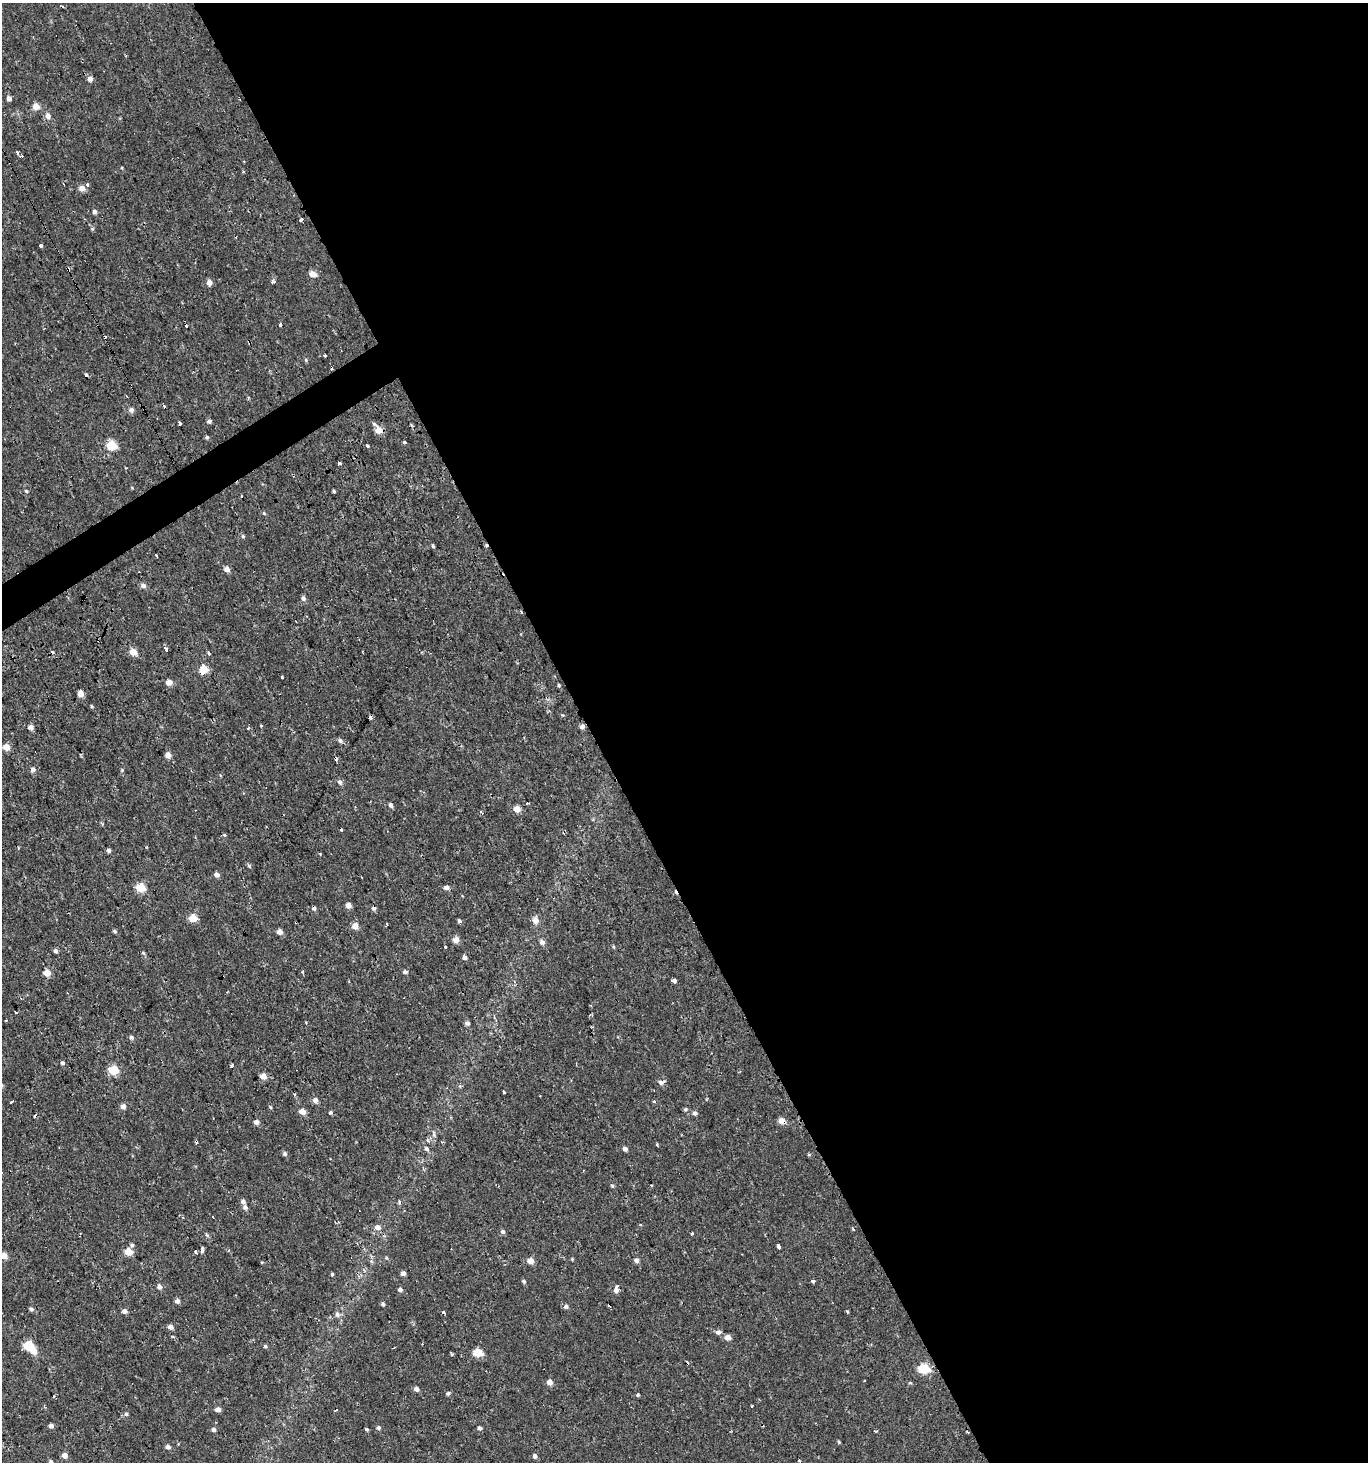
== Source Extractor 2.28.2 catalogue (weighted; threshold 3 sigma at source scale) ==
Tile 8 of 4 x 4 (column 4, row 2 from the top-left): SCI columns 4212-5577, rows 2980-4439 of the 5776 x 5899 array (HDU 1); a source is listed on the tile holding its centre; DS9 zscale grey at full resolution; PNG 1370 x 1464 px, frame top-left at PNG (2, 3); no overlay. Shown black and unused: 58% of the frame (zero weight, under 2 of 3 exposures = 3% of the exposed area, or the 3 px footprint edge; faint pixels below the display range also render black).
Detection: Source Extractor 2.28.2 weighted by HDU 2 'WHT'; one run over the whole footprint, this tile lists its part. Background 6.84e-04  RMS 0.0024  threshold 0.011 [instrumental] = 3 sigma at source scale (4.5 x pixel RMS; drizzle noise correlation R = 1.50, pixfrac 1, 0.0396/0.0396 arcsec/px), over >= 5 px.
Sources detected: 207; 24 cosmic-ray / hot-pixel residue — not listed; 1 inside a brighter listed object's ellipse — not listed separately; the other 182 listed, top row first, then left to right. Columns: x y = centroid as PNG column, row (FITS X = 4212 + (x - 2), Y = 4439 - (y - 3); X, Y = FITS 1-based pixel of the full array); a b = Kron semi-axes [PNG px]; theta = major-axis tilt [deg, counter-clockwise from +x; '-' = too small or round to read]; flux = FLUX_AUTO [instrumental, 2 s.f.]
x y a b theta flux
62 6 6 2 -27 0.28
90 79 6 5 - 1.1
9 98 5 4 - 0.95
36 106 5 5 - 2.9
48 116 6 6 - 1.2
17 153 3 3 - 1.1
87 184 3 3 - 1.3
82 188 6 5 - 1.6
94 212 6 5 - 0.58
301 219 4 3 - 3.5
41 245 4 3 - 1.4
68 269 4 3 - 1.4
313 274 6 5 - 2.8
273 281 4 3 - 0.91
209 282 5 5 - 1.7
280 325 3 3 - 6.3
325 355 3 3 - 1.2
306 360 5 4 - 0.32
86 375 4 3 - 0.5
131 410 6 6 - 0.85
209 421 5 4 - 0.58
180 424 4 3 - 4.7
378 430 7 5 -57 3.9
207 437 5 4 - 0.37
405 442 4 3 - 0.41
111 445 6 5 - 11
367 445 4 3 - 0.77
339 464 4 3 - 1.5
126 468 3 3 - 0.27
26 491 4 4 - 0.29
334 491 4 3 - 0.28
241 496 3 2 - 0.31
264 513 5 4 - 0.31
243 536 6 5 - 0.35
433 546 5 4 - 0.29
486 546 3 3 - 0.92
156 555 3 3 - 1.8
227 569 6 5 - 1.3
143 586 6 6 - 0.9
303 598 6 5 - 0.7
166 650 4 3 - 4.7
133 652 5 5 - 3.6
209 654 4 3 - 0.73
204 669 5 5 - 7
282 677 3 3 - 0.82
169 682 6 5 - 1.9
558 685 5 3 - 0.31
81 694 5 4 - 2.3
92 706 5 4 - 0.27
370 717 3 3 - 1.1
261 725 3 3 - 1.1
582 726 5 5 - 1
31 727 5 4 - 1.3
248 728 3 3 - 0.65
340 741 6 5 - 0.61
6 747 5 5 - 3.1
168 755 5 5 - 1.8
33 770 5 5 - 0.95
122 770 5 4 - 0.25
340 782 6 6 - 0.81
391 805 6 4 -58 0.72
517 809 5 5 - 2.7
481 812 4 3 - 0.49
342 829 3 3 - 2.2
109 850 5 4 - 0.58
320 854 3 3 - 0.35
249 866 5 5 - 0.37
217 875 6 5 - 0.89
446 887 6 5 - 1
141 888 5 5 - 8.1
348 905 5 4 - 1.7
193 918 5 5 - 5.7
459 920 5 4 - 0.45
535 920 8 6 -71 1.7
387 924 3 2 - 0.49
355 926 5 5 - 2.4
115 931 6 4 -51 0.4
280 932 4 4 - 1.8
456 940 5 5 - 2.2
542 942 6 6 - 0.84
445 947 3 3 - 0.46
614 947 5 3 - 0.26
56 951 5 4 - 0.54
143 953 5 4 - 0.34
465 957 6 5 - 0.68
302 972 4 3 - 0.22
405 972 6 5 - 0.55
47 973 5 4 - 3.6
674 980 4 3 - 5.7
16 1012 3 3 - 1.1
6 1021 3 2 - 0.2
467 1023 5 5 - 0.77
131 1037 5 5 - 0.57
63 1063 5 4 - 0.45
232 1066 3 3 - 1.3
114 1070 6 5 - 11
263 1076 5 5 - 2.4
661 1082 8 6 10 0.86
504 1092 3 3 - 1.3
295 1094 3 3 - 0.39
315 1100 5 5 - 1.1
654 1101 3 3 - 0.79
12 1102 4 3 - 0.81
123 1106 5 5 - 1.4
270 1107 5 4 - 0.28
685 1109 5 5 - 0.41
302 1111 5 4 - 2.7
330 1113 5 4 - 0.44
695 1113 5 5 - 0.77
782 1121 5 4 - 3
256 1122 5 5 - 1.2
428 1140 4 4 - 0.78
657 1145 3 3 - 0.51
426 1149 6 5 - 0.51
625 1149 5 4 - 0.85
285 1154 5 5 - 0.52
809 1155 5 3 - 0.24
651 1185 3 2 - 0.25
612 1186 5 4 - 0.32
243 1202 6 5 - 0.79
399 1202 5 4 - 0.55
245 1207 6 6 - 0.67
378 1227 7 6 - 1.3
853 1230 3 3 - 0.49
503 1232 6 5 - 0.54
693 1234 3 3 - 0.74
207 1235 5 5 - 0.36
132 1245 5 5 - 0.44
778 1246 4 3 - 4.8
202 1251 4 3 - 0.96
128 1252 5 5 - 5.1
196 1252 3 3 - 2.6
4 1256 6 5 - 2.4
386 1258 5 3 - 0.24
572 1259 4 4 - 0.24
636 1260 5 5 - 0.87
530 1261 5 5 - 2.3
403 1273 4 4 - 1.1
332 1274 5 4 - 0.27
524 1281 4 4 - 0.45
813 1281 3 3 - 2.4
159 1287 6 6 - 0.93
400 1290 5 5 - 0.74
616 1290 6 5 - 1
177 1301 5 5 - 1
383 1304 5 4 - 0.51
608 1305 3 3 - 2.7
566 1306 5 5 - 0.68
31 1309 6 5 - 0.49
124 1311 5 5 - 1.1
848 1312 4 3 - 0.29
337 1314 7 6 - 0.84
170 1327 5 4 - 1.3
718 1332 5 5 - 1
173 1337 5 3 - 0.27
728 1337 5 4 - 2.2
29 1345 6 5 - 11
265 1346 5 4 - 0.45
34 1351 6 6 - 2.3
478 1353 6 5 - 8.3
452 1355 3 3 - 0.49
924 1369 6 5 - 15
550 1382 5 5 - 1.7
910 1383 5 3 - 0.28
417 1389 5 4 - 1.1
448 1393 5 5 - 0.49
638 1395 3 3 - 0.83
218 1410 5 5 - 1.4
336 1410 3 3 - 1.6
126 1414 5 5 - 0.47
51 1426 5 5 - 0.83
378 1428 5 5 - 0.52
480 1428 4 4 - 0.83
366 1429 4 3 - 0.34
214 1430 5 5 - 0.7
876 1431 3 2 - 0.51
839 1442 4 4 - 0.29
168 1447 6 5 - 0.91
65 1455 5 5 - 1.7
535 1456 5 5 - 0.78
799 1460 2 2 - 0.25
51 1462 5 5 - 0.56
Overlapping masked pixels (flux is a lower limit): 4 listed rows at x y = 68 269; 486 546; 582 726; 782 1121
Isophote crosses this tile's border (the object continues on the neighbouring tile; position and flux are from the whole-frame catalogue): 2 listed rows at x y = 4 1256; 51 1462